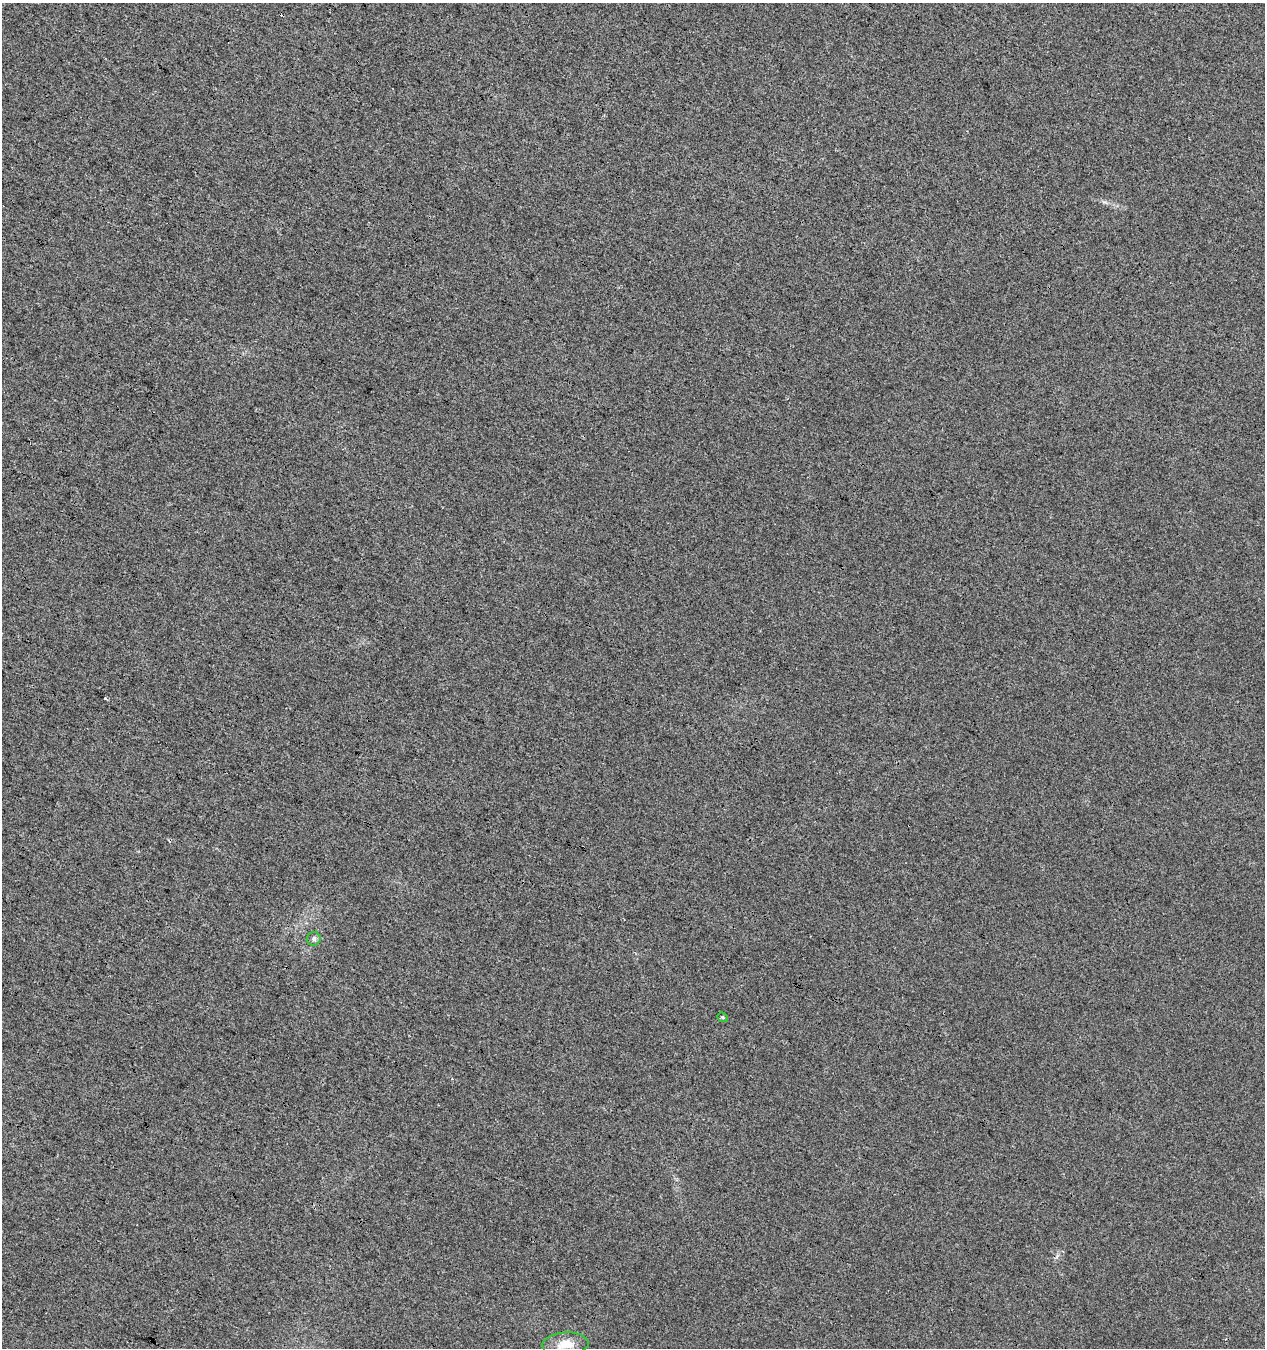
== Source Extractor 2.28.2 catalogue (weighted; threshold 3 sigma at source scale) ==
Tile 11 of 4 x 4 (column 3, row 3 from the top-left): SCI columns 2806-4068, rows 1348-2693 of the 5549 x 5394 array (HDU 1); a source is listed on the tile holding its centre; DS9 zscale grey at full resolution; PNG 1267 x 1350 px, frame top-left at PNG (2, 3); each listed source drawn as its Kron ellipse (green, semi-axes under 4 px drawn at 4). Shown black and unused: <1% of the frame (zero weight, under 3 of 4 exposures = <1% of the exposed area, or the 3 px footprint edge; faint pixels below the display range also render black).
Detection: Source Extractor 2.28.2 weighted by HDU 2 'WHT'; one run over the whole footprint, this tile lists its part. Background 0.00855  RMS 0.0049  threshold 0.0222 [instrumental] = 3 sigma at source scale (4.5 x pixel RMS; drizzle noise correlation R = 1.50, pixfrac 1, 0.0396/0.0396 arcsec/px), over >= 5 px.
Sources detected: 4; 1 cosmic-ray / hot-pixel residue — neither listed nor drawn; the other 3 listed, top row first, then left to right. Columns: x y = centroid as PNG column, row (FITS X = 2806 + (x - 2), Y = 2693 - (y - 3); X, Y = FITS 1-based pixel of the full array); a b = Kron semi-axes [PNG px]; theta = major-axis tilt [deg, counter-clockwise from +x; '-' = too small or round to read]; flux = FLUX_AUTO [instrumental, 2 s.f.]
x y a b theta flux
314 939 7 6 - 1.3
723 1017 5 4 - 0.64
565 1344 23 11 4 7.4